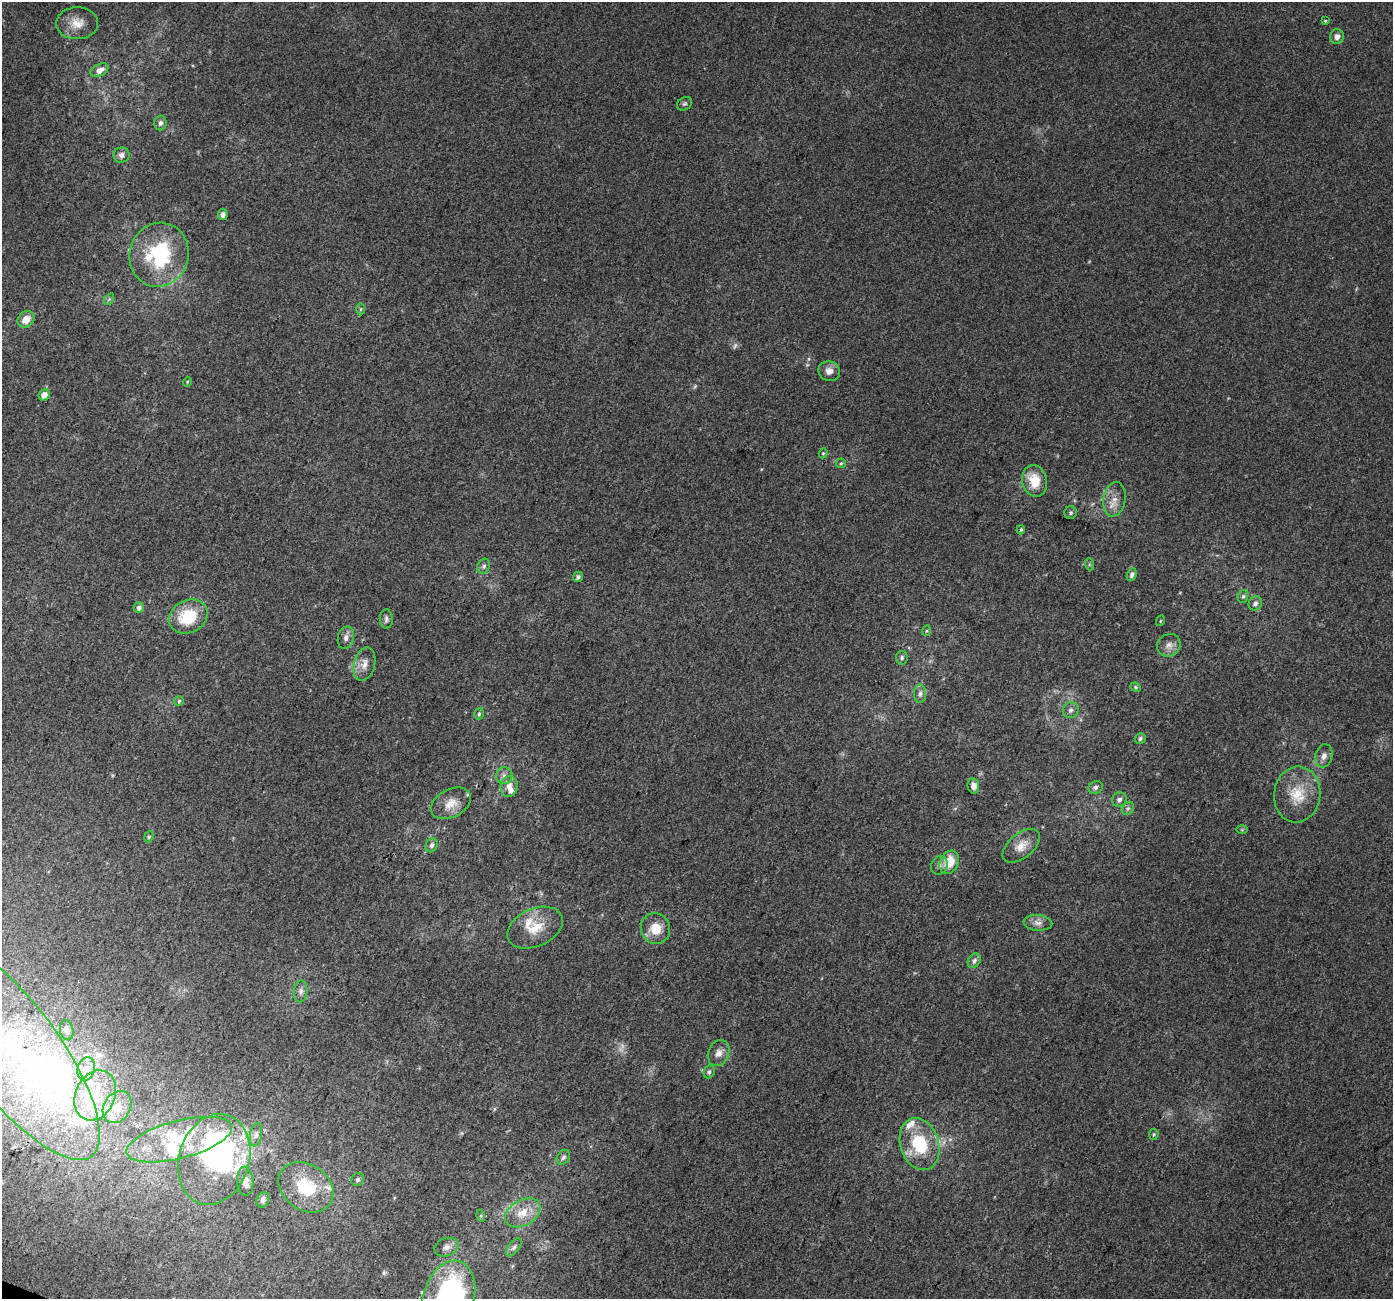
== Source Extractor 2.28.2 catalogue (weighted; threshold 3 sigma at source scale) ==
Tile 7 of 4 x 4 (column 3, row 2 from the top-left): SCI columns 2817-4207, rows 2923-4219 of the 5625 x 5778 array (HDU 1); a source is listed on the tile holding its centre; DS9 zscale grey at full resolution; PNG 1395 x 1301 px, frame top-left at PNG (2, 2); each listed source drawn as its Kron ellipse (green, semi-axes under 4 px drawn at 4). Shown black and unused: <1% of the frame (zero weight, under 3 of 4 exposures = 5% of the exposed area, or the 3 px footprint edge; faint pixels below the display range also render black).
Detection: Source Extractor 2.28.2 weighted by HDU 2 'WHT'; one run over the whole footprint, this tile lists its part. Background 0.00162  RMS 0.0036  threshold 0.0163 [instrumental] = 3 sigma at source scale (4.5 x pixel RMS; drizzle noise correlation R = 1.50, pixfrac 1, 0.0396/0.0396 arcsec/px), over >= 5 px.
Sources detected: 104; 3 too faint to see at this stretch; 4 inside a brighter object's white glare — neither listed nor drawn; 13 inside a brighter listed object's ellipse — not listed separately; the other 84 listed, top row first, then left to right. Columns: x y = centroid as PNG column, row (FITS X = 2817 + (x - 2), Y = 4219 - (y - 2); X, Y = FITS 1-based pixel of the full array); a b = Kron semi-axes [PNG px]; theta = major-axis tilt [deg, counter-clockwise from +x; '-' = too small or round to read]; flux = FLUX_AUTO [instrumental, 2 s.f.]
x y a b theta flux
1325 21 4 3 - 0.35
77 23 21 16 1 5.8
1337 37 7 6 - 1.8
99 70 9 6 28 2.8
684 104 8 6 30 0.78
160 123 7 6 - 1.1
122 155 8 7 - 1.8
223 215 5 5 - 1.5
159 255 32 29 72 32
109 299 6 4 55 0.55
360 309 6 4 89 0.52
26 319 9 7 42 3.4
829 371 11 10 - 2.6
187 382 5 3 - 0.33
44 395 6 5 - 2.8
823 453 5 4 - 0.45
841 463 5 4 - 0.53
1034 481 16 12 -76 8.1
1114 499 17 11 80 3.9
1071 513 6 6 - 0.89
1021 530 4 3 - 0.45
1089 564 6 4 -73 0.46
484 566 7 6 - 1
1132 575 6 4 65 1
578 577 5 5 - 0.96
1243 596 7 5 72 0.8
1255 603 7 6 - 1.4
139 608 5 5 - 1.5
188 616 20 16 27 16
386 619 9 6 -89 1.1
1160 621 5 3 - 0.34
926 631 5 3 - 0.44
346 638 11 8 75 1.9
1169 645 12 11 - 2.6
902 658 7 6 - 0.82
364 664 17 10 76 3.6
1136 687 5 4 - 0.48
920 694 9 6 89 1.3
179 701 5 5 - 0.56
1071 710 8 8 - 1.4
479 714 6 4 72 0.68
1140 738 6 5 - 0.93
1324 756 12 8 75 2.1
504 776 8 8 - 1.7
509 786 10 8 80 2.9
973 786 8 6 -80 2.1
1096 787 7 6 - 1.2
1297 795 28 23 83 12
1119 800 7 7 - 1.5
451 803 21 14 27 5.4
1128 808 7 5 52 0.89
1242 830 6 4 0 0.43
149 837 6 4 67 0.54
432 845 7 5 66 1.2
1021 846 22 12 40 4.7
949 862 12 9 65 7.6
939 865 10 8 63 1.6
1038 923 14 8 -4 2.2
535 928 29 19 24 9.8
655 928 15 14 - 6.8
974 961 7 6 - 1.3
301 991 11 7 84 1.5
67 1030 10 6 -76 1.3
11 1049 134 46 -53 130
719 1053 13 10 68 2.6
86 1069 12 8 75 3.2
709 1072 6 5 - 0.84
95 1095 26 19 65 17
117 1107 17 13 58 6.9
1154 1134 5 5 - 0.52
256 1135 12 6 81 1.4
179 1140 54 19 15 24
920 1144 27 19 -73 19
563 1157 8 6 57 1.1
214 1159 46 35 73 54
358 1179 7 6 - 0.83
245 1181 14 8 -86 3.1
306 1187 29 22 -35 17
263 1200 8 6 68 1.3
523 1213 19 12 31 7.2
481 1216 6 4 -73 0.48
446 1247 12 9 20 2.1
514 1247 10 5 52 1.2
449 1297 38 25 73 87
Isophote crosses this tile's border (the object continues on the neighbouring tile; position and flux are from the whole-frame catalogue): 2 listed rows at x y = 11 1049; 449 1297